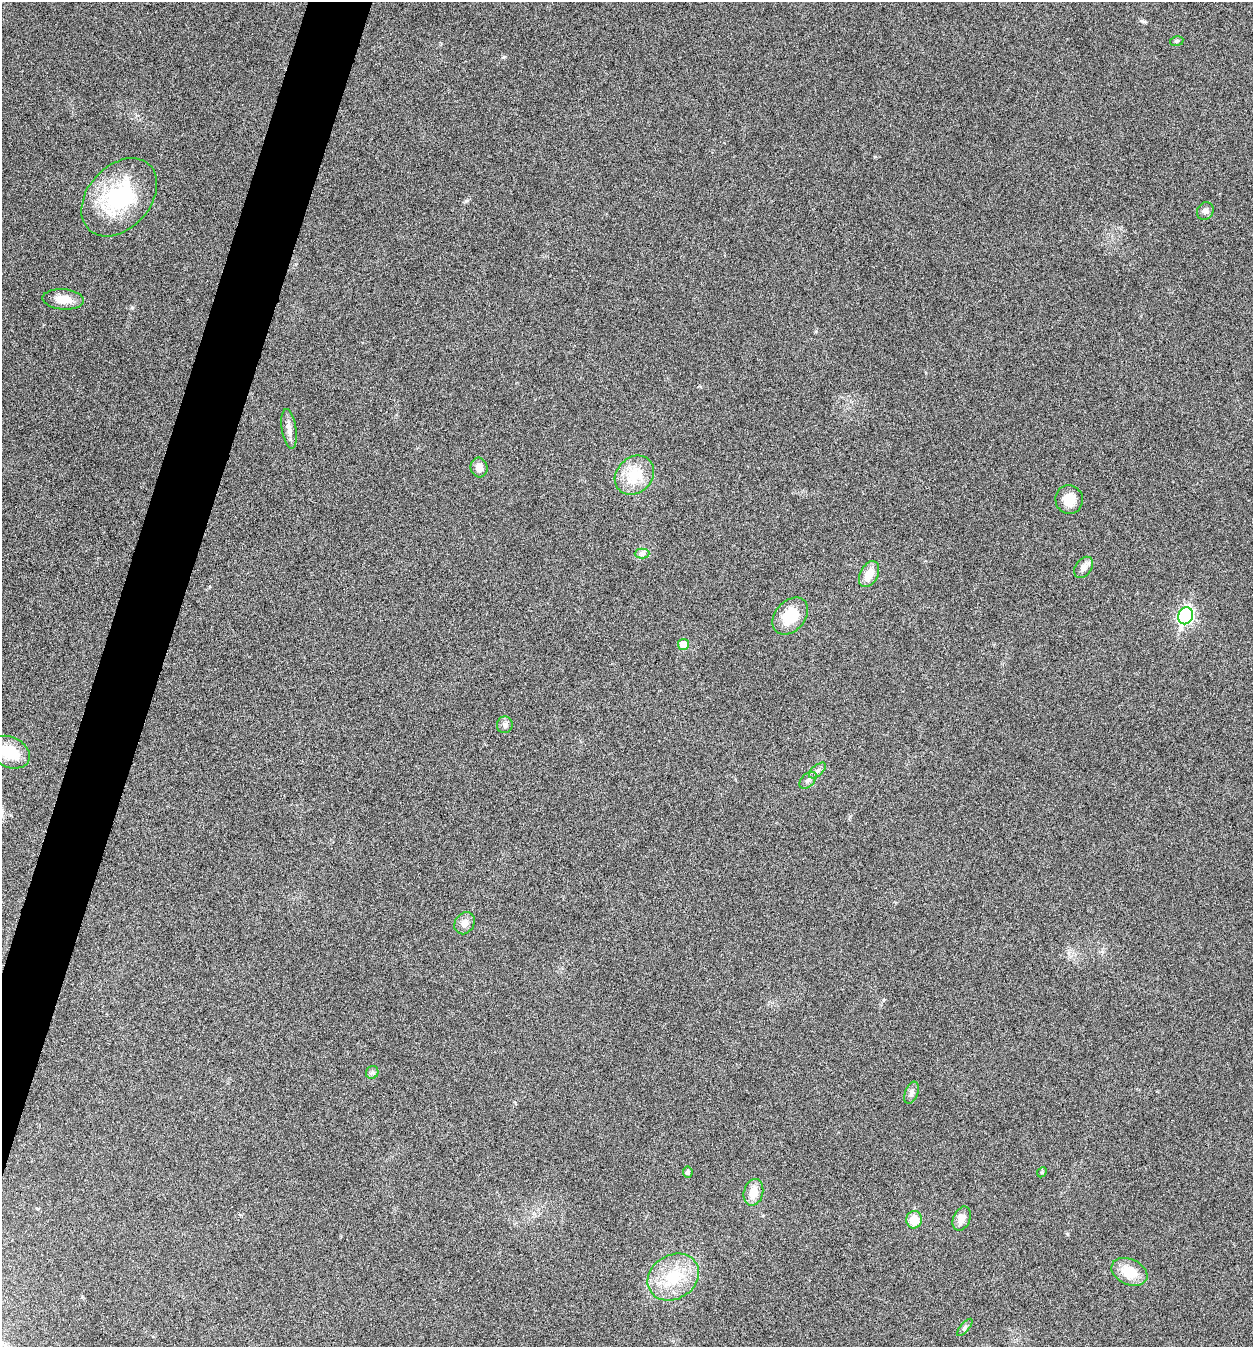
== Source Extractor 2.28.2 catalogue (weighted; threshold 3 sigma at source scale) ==
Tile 7 of 4 x 4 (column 3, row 2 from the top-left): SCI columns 2769-4019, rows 2693-4037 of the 5409 x 5398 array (HDU 1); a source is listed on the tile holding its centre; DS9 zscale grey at full resolution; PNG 1255 x 1349 px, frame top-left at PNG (2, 2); each listed source drawn as its Kron ellipse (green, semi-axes under 4 px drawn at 4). Shown black and unused: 4% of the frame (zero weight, under 5 of 9 exposures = <1% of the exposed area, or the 3 px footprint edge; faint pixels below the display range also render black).
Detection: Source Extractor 2.28.2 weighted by HDU 2 'WHT'; one run over the whole footprint, this tile lists its part. Background 0.136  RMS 0.0052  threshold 0.0214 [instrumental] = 3 sigma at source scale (4.09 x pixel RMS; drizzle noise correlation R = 1.36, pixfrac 0.8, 0.05/0.05 arcsec/px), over >= 5 px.
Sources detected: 29; all 29 listed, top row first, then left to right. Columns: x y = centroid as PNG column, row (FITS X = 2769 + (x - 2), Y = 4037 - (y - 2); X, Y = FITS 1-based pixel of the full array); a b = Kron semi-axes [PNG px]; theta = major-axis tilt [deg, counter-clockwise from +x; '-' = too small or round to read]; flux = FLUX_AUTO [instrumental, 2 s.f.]
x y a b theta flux
1177 41 7 4 10 0.73
119 197 44 31 48 44
1205 211 9 8 - 1.9
63 299 21 10 -4 7.2
289 429 20 7 -81 3.6
479 468 10 8 -75 3.3
634 475 21 17 44 15
1069 499 14 13 - 7.9
642 554 7 5 1 1.3
1084 567 12 8 55 3
869 574 14 9 62 6.8
790 616 21 15 48 14
1186 616 8 7 - 95
683 644 5 5 - 7.7
505 725 8 7 - 1.8
9 752 21 15 -23 15
817 770 10 5 42 1.5
808 780 10 6 45 1.7
465 923 12 9 57 3.2
372 1072 7 6 - 1.1
912 1093 11 6 69 2
688 1172 5 5 - 1.2
1042 1172 5 4 - 0.62
753 1192 13 9 76 7
962 1218 12 8 66 4.2
914 1220 8 8 - 7.4
1129 1272 19 13 -24 11
673 1277 27 22 31 20
965 1327 10 4 50 1.3
Isophote crosses this tile's border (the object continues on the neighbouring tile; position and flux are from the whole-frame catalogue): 1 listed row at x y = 9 752
Unlisted compact peaks at least as high as the median listed source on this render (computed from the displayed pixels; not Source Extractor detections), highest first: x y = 1142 21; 132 308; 466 201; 504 57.